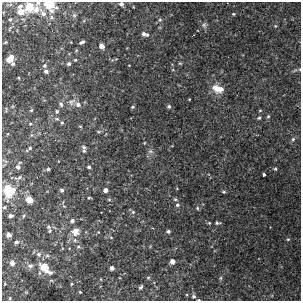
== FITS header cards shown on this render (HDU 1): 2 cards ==
NAXIS1  =                  299
NAXIS2  =                  299

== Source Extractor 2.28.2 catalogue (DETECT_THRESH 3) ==
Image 299 x 299 px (HDU 1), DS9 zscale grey, 1 PNG px = 1 image px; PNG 303 x 303 px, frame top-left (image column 1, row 299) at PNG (2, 2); no overlay
Background 0.00218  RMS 0.0036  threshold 0.0109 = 3 sigma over >= 5 px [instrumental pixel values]
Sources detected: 100; all 100 listed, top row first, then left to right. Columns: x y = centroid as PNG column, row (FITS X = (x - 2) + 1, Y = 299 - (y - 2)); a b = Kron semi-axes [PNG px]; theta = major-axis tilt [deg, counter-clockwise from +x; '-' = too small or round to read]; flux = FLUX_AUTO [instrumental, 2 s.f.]
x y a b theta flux
38 3 7 5 47 0.58
49 4 7 5 -36 17
121 4 5 4 - 0.67
20 6 8 5 32 0.72
29 7 6 6 - 8.6
36 9 12 9 42 1.8
20 12 7 6 - 2.2
43 14 11 7 -50 1.4
233 14 4 3 - 0.24
74 15 7 5 -43 0.51
51 17 7 6 - 0.66
10 19 4 3 - 0.29
160 20 5 4 - 0.41
204 25 9 7 90 0.69
276 26 4 4 - 0.26
10 28 10 2 60 0.29
144 34 5 4 - 0.82
147 35 5 4 - 0.29
6 42 4 3 - 0.17
82 42 6 3 28 0.6
102 46 5 4 - 1.7
76 50 5 3 - 0.23
10 60 7 6 - 3.4
75 60 4 3 - 0.25
180 63 6 3 -1 0.26
69 64 5 5 - 0.57
44 66 5 4 - 0.48
294 70 9 3 21 0.38
46 71 4 4 - 0.74
19 78 3 2 - 0.17
218 89 16 9 -14 2.9
189 99 3 2 - 0.2
72 102 12 7 33 1.2
61 104 7 5 -65 0.61
78 104 8 6 -41 1
169 106 5 4 - 0.46
132 107 3 3 - 0.36
31 110 4 3 - 0.25
260 110 5 3 - 0.23
57 111 5 4 - 0.43
268 116 5 4 - 0.31
259 118 5 4 - 0.38
57 119 8 5 -18 0.57
62 122 5 4 - 0.37
30 124 4 3 - 0.22
80 126 5 3 - 0.24
99 132 7 3 0 0.3
293 139 5 5 - 0.42
84 147 7 5 -60 0.58
30 148 5 4 - 0.42
84 151 5 4 - 0.39
150 151 8 6 -1 0.68
20 162 5 3 - 0.18
18 167 5 5 - 0.69
89 167 4 4 - 0.45
48 169 3 3 - 0.36
275 169 4 3 - 0.3
264 174 3 3 - 0.99
19 178 11 5 16 0.58
62 190 4 4 - 0.62
105 190 4 4 - 1.3
9 191 14 11 88 6.6
224 192 6 4 0 0.34
89 198 5 3 - 0.27
109 199 5 4 - 0.26
175 199 6 5 - 0.38
29 200 5 5 - 4.7
177 205 6 5 - 0.48
4 207 5 4 - 0.31
197 208 5 4 - 0.36
133 212 5 4 - 0.36
10 216 4 3 - 0.75
72 221 5 5 - 0.6
209 223 5 4 - 0.29
217 223 6 4 -1 0.42
48 227 8 6 -56 0.62
168 231 4 3 - 0.52
75 232 12 11 - 2.1
8 235 5 4 - 0.74
111 237 5 3 - 0.19
288 239 4 4 - 0.31
75 240 6 5 - 0.51
16 242 5 5 - 0.57
78 247 6 4 0 0.36
39 254 7 7 - 0.86
172 261 4 4 - 1.5
12 263 5 5 - 1.6
30 266 7 6 - 0.92
44 267 8 5 -42 9.7
112 268 4 4 - 1.1
148 278 4 4 - 0.27
221 278 6 4 89 0.35
101 279 5 3 - 0.2
5 284 4 3 - 0.21
71 284 4 3 - 0.28
141 287 5 3 - 0.41
80 292 3 3 - 0.23
194 296 5 5 - 0.51
10 298 4 4 - 0.25
199 300 4 2 - 0.22
At the frame edge (FLAGS 8, measured only in part): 4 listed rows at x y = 38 3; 49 4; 121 4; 199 300